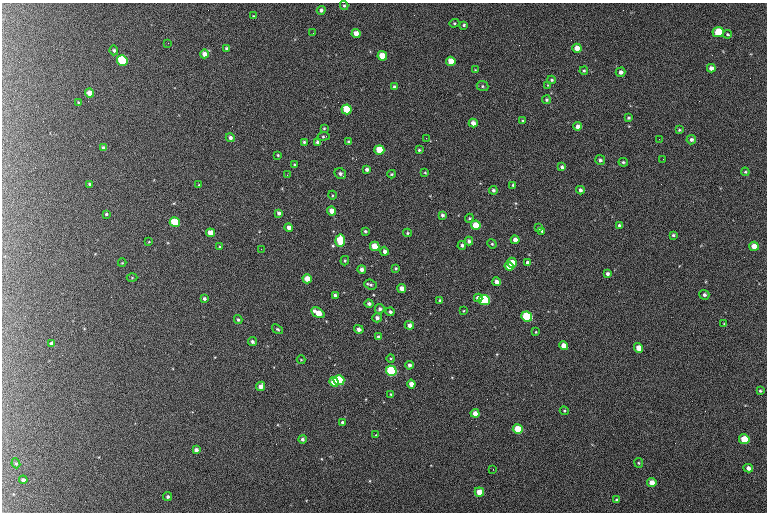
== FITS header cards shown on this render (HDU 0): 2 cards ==
NAXIS1  =                  765 /fastest changing axis
NAXIS2  =                  510 /next to fastest changing axis

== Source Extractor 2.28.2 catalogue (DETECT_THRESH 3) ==
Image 765 x 510 px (HDU 0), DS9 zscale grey, 1 PNG px = 1 image px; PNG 769 x 514 px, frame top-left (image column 1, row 510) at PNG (2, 3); each listed source drawn as its Kron ellipse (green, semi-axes under 4 px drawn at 4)
Background 145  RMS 8.9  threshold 26.6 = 3 sigma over >= 5 px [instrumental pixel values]
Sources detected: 154; all 154 listed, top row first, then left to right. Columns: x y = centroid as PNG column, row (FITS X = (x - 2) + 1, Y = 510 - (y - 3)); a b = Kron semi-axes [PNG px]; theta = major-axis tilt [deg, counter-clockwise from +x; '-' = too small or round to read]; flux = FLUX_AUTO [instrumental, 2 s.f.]
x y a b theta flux
344 5 4 3 - 760
321 10 4 4 - 1500
253 16 4 4 - 500
454 23 5 4 - 700
464 25 4 3 - 850
718 32 5 5 - 19000
313 33 2 2 - 250
356 33 4 4 - 5500
728 34 4 3 - 760
168 43 2 2 - 250
577 48 4 4 - 5800
227 49 4 3 - 1500
114 50 5 4 - 1100
204 54 4 4 - 3400
382 56 5 4 - 11000
122 60 5 5 - 44000
451 61 5 4 - 9200
711 68 4 4 - 2700
475 70 4 3 - 500
584 71 4 3 - 650
621 72 5 4 - 2200
552 80 4 3 - 860
548 85 4 3 - 500
483 86 6 5 - 990
394 87 4 3 - 1600
90 93 4 4 - 4700
546 100 4 4 - 930
78 102 4 3 - 460
346 109 5 5 - 19000
628 118 3 3 - 810
523 121 4 3 - 600
473 123 4 4 - 3600
578 126 4 4 - 3300
324 128 3 3 - 620
679 130 4 3 - 670
324 136 6 3 8 800
230 138 4 4 - 2000
426 138 2 2 - 340
659 139 2 2 - 380
691 140 5 5 - 1700
304 142 4 3 - 1100
318 142 4 4 - 2200
349 142 4 4 - 1100
103 148 4 4 - 1600
379 150 5 5 - 16000
419 150 4 4 - 810
278 155 3 2 - 600
663 159 2 2 - 310
600 160 5 5 - 1400
623 162 5 3 - 920
294 165 3 3 - 610
562 167 4 3 - 1400
367 169 4 4 - 1600
425 172 3 3 - 550
745 172 4 3 - 600
340 174 6 5 - 1700
392 174 4 3 - 720
287 175 3 3 - 610
89 184 4 3 - 830
199 185 3 3 - 450
513 185 3 3 - 810
493 190 4 4 - 1100
580 190 4 4 - 1700
332 195 4 3 - 520
331 211 4 4 - 4600
279 213 4 4 - 1800
106 214 3 3 - 860
442 215 4 3 - 1400
469 218 4 4 - 720
175 222 5 5 - 26000
476 225 5 4 - 12000
619 225 4 3 - 1300
289 228 4 4 - 2900
539 228 4 3 - 720
365 231 3 3 - 780
542 231 4 3 - 880
210 233 4 4 - 7100
407 233 4 4 - 750
673 235 4 3 - 800
340 240 6 5 - 23000
515 240 4 4 - 4100
469 241 4 4 - 1700
149 242 4 2 - 420
492 244 5 4 - 720
462 245 4 4 - 1500
375 246 5 4 - 12000
754 246 5 4 - 5700
220 247 3 3 - 580
261 249 2 2 - 220
384 251 4 4 - 2100
345 261 5 4 - 730
122 263 4 2 - 400
512 263 5 5 - 11000
528 263 4 4 - 2700
509 266 4 4 - 7100
396 268 4 3 - 700
362 269 4 4 - 2400
607 274 4 3 - 1600
132 278 5 3 - 480
307 279 5 4 - 7000
497 282 4 4 - 3200
371 285 6 5 - 1100
402 288 4 4 - 4400
335 295 4 3 - 2000
704 295 5 4 - 1500
478 298 4 4 - 3800
204 299 3 3 - 1200
440 300 3 3 - 1000
484 300 5 5 - 49000
369 304 4 4 - 1600
380 309 5 4 - 1500
463 311 3 2 - 410
390 312 4 4 - 1400
318 313 7 4 -32 8500
527 317 5 5 - 44000
377 318 4 4 - 2300
238 320 4 4 - 1000
724 324 3 3 - 430
409 325 4 4 - 2900
278 329 6 4 -38 860
359 329 5 4 - 2500
536 332 4 4 - 520
379 337 4 4 - 2200
252 342 4 4 - 1400
51 343 3 3 - 1500
564 346 5 4 - 6300
639 348 5 4 - 5700
391 358 4 3 - 550
301 360 4 4 - 520
409 365 4 4 - 1500
391 371 5 5 - 77000
339 380 5 5 - 41000
334 382 5 4 - 15000
411 384 4 4 - 4400
261 386 5 4 - 3700
760 391 4 4 - 810
391 394 4 4 - 650
564 411 4 4 - 650
475 413 4 4 - 5000
342 422 4 4 - 1100
518 429 5 5 - 18000
376 435 3 3 - 440
302 439 4 4 - 1200
744 439 5 5 - 19000
196 450 4 4 - 2100
16 463 5 4 - 830
639 463 5 4 - 730
748 468 5 4 - 2500
493 469 3 2 - 910
23 480 4 4 - 1800
652 482 5 4 - 6300
479 492 5 4 - 9300
168 497 4 4 - 1400
617 500 4 3 - 890

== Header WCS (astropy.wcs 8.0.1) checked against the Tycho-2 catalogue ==
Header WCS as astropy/WCSLIB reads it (CRVAL/CRPIX/CD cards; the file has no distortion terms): RA---TAN/DEC--TAN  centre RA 01:46:26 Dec +61:13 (26.61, +61.21 deg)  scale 1.49 arcsec/px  FOV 19.0' x 12.6'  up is +179 deg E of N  parity flipped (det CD > 0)
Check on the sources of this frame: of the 60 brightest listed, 47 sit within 2.1 arcsec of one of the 58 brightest Tycho-2 stars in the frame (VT <= 12.89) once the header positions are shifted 0.19 arcsec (0.00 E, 0.19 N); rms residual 0.71 arcsec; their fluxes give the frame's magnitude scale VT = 20.78 - 2.5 log10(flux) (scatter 0.12 mag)
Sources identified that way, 49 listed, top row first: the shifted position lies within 2.1 arcsec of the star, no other Tycho-2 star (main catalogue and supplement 1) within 4.2 arcsec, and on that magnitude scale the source's flux lands within +1.5 / -3 mag of the star's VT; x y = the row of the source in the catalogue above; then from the Tycho-2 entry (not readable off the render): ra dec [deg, ICRS J2000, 3 dp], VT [Tycho-2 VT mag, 2 dp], TYC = Tycho-2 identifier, HIP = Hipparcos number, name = IAU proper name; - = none
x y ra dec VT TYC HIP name
718 32 26.325 +61.116 10.09 4032-1619-1 - -
356 33 26.635 +61.119 11.41 4032-2650-1 - -
577 48 26.445 +61.124 11.30 4032-1689-1 - -
227 49 26.744 +61.127 12.89 4032-2113-1 - -
204 54 26.764 +61.129 11.85 4032-1709-1 - -
382 56 26.612 +61.128 10.62 4032-1751-1 - -
122 60 26.834 +61.132 9.18 4032-3020-1 8325 -
451 61 26.553 +61.130 10.93 4032-1661-1 - -
90 93 26.862 +61.146 11.44 4032-2778-1 - -
346 109 26.642 +61.151 10.08 4032-2415-1 - -
473 123 26.533 +61.155 12.62 4032-2478-1 - -
578 126 26.444 +61.156 12.68 4032-3047-1 - -
379 150 26.613 +61.167 10.35 4032-2171-1 - -
331 211 26.653 +61.193 11.74 4032-2359-1 - -
175 222 26.787 +61.198 9.65 4032-1477-1 8305 -
476 225 26.529 +61.198 10.56 4032-2137-1 - -
289 228 26.689 +61.200 12.59 4032-2479-1 - -
210 233 26.756 +61.203 11.03 4032-2516-1 - -
340 240 26.645 +61.205 10.21 4032-1089-1 - -
515 240 26.495 +61.203 11.81 4032-1213-1 - -
375 246 26.615 +61.207 10.76 4032-1965-1 - -
754 246 26.290 +61.204 11.64 4032-2043-1 - -
512 263 26.497 +61.213 10.59 4032-1893-1 - -
528 263 26.484 +61.213 11.55 4032-2367-1 - -
509 266 26.500 +61.214 10.98 4032-1893-2 - -
607 274 26.415 +61.216 12.28 4032-1659-1 - -
307 279 26.673 +61.221 10.99 4032-1437-1 - -
402 288 26.591 +61.224 11.47 4032-2812-1 - -
335 295 26.648 +61.228 11.81 4032-1819-1 - -
478 298 26.526 +61.228 11.20 4032-3101-1 8239 -
484 300 26.520 +61.228 9.04 4032-2269-1 8239 -
318 313 26.663 +61.235 11.10 4032-2259-1 - -
527 317 26.484 +61.235 9.05 4032-1601-1 - -
409 325 26.585 +61.239 11.38 4032-1841-1 - -
379 337 26.610 +61.244 10.95 4032-1633-1 - -
564 346 26.452 +61.247 11.23 4032-2581-1 - -
639 348 26.387 +61.247 11.87 4032-2955-1 - -
391 371 26.599 +61.258 8.60 4032-2615-1 8260 -
339 380 26.644 +61.262 9.35 4032-3013-1 - -
334 382 26.648 +61.263 10.38 4032-3099-1 - -
411 384 26.582 +61.264 11.79 4032-1531-1 - -
261 386 26.711 +61.266 11.79 4032-2907-1 - -
475 413 26.526 +61.275 11.34 4032-1925-1 - -
518 429 26.489 +61.281 10.27 4032-2021-1 - -
744 439 26.295 +61.283 10.27 4032-2518-1 - -
748 468 26.291 +61.295 12.54 4032-1881-1 - -
23 480 26.914 +61.306 12.51 4032-2601-1 - -
652 482 26.373 +61.302 11.38 4032-989-1 - -
479 492 26.521 +61.308 10.86 4032-2811-1 - -